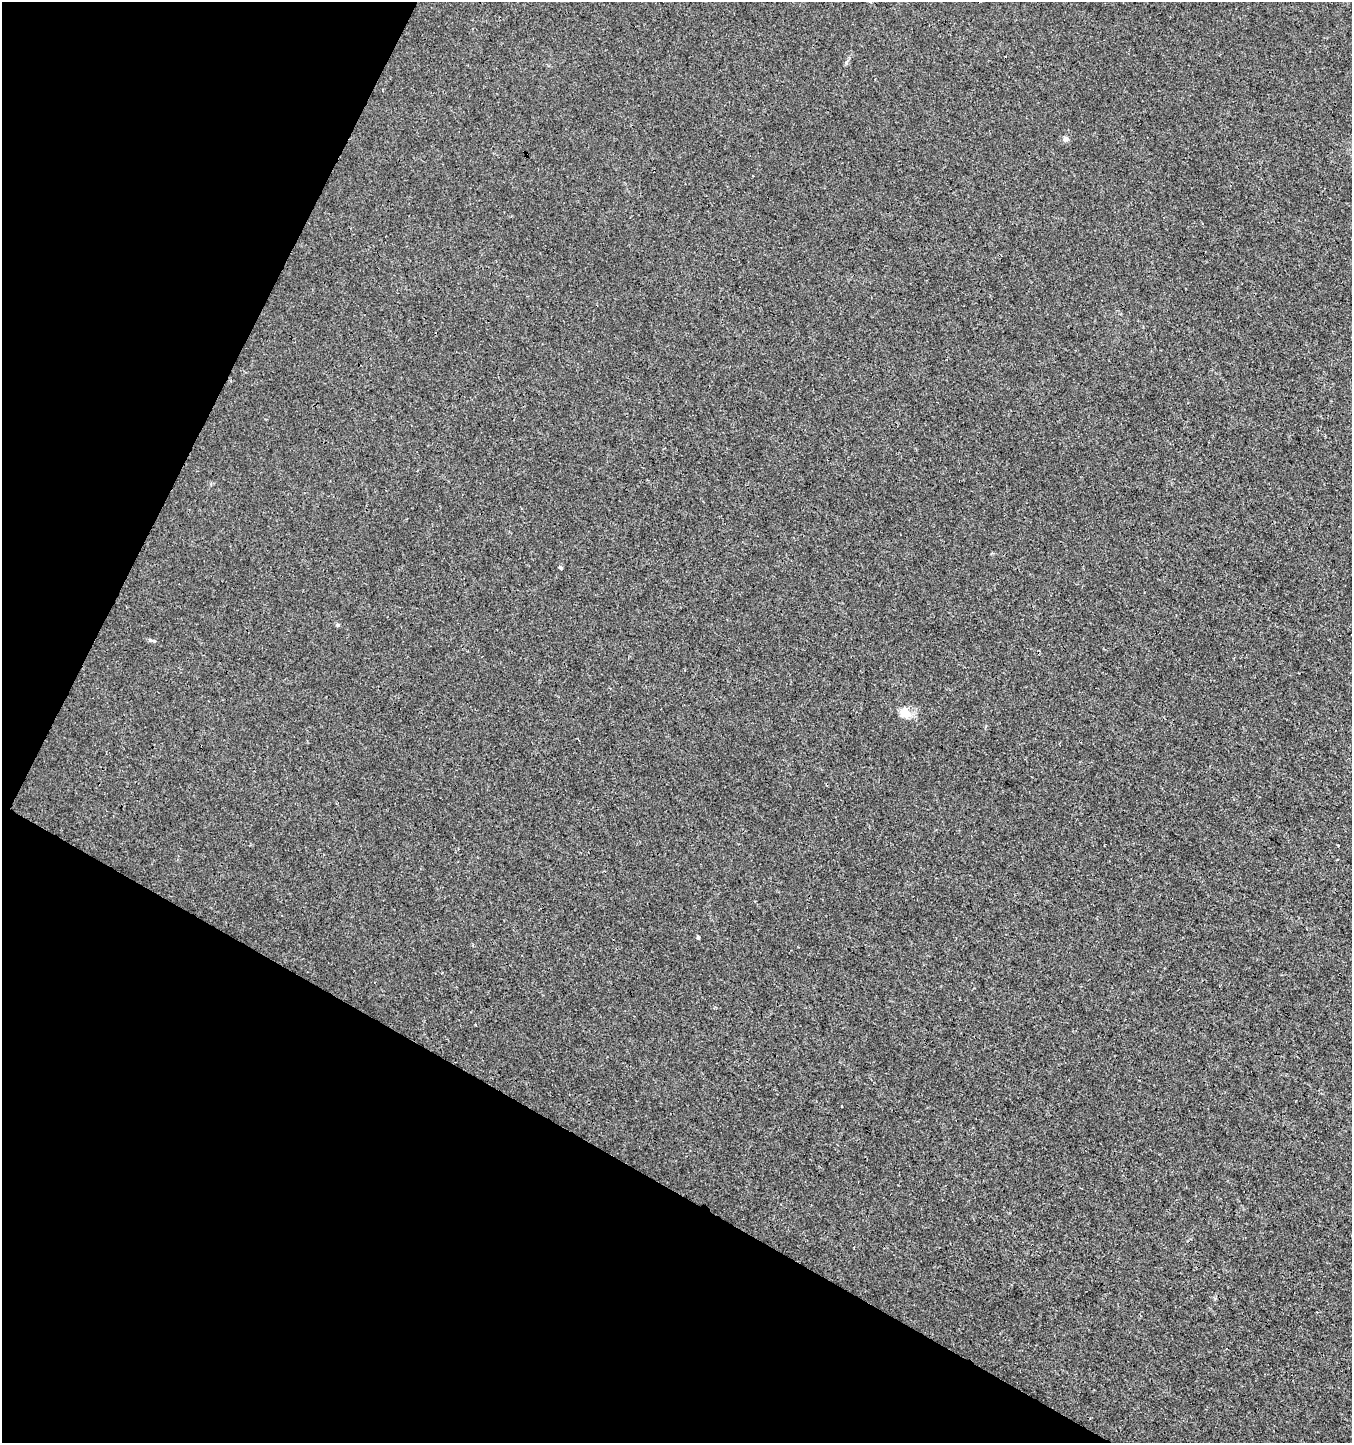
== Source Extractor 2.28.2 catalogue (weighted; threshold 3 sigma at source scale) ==
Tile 9 of 4 x 4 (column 1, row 3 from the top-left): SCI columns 199-1548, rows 1448-2888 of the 5865 x 5770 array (HDU 1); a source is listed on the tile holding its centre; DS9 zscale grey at full resolution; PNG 1354 x 1445 px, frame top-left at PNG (2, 2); no overlay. Shown black and unused: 27% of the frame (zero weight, under 3 of 4 exposures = <1% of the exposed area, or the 3 px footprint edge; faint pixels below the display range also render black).
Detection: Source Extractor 2.28.2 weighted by HDU 2 'WHT'; one run over the whole footprint, this tile lists its part. Background 2.56e-04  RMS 0.0013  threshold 0.00598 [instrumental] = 3 sigma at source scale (4.5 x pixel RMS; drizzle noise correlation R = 1.50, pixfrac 1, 0.0396/0.0396 arcsec/px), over >= 5 px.
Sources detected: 5; all 5 listed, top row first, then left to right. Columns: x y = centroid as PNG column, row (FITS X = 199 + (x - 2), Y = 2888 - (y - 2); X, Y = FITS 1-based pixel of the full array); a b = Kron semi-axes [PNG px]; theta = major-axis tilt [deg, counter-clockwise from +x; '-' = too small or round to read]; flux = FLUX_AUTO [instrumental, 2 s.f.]
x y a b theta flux
1065 139 6 6 - 0.51
561 568 4 3 - 0.94
337 625 6 4 12 0.17
905 713 17 13 -59 1.5
698 937 4 4 - 0.18